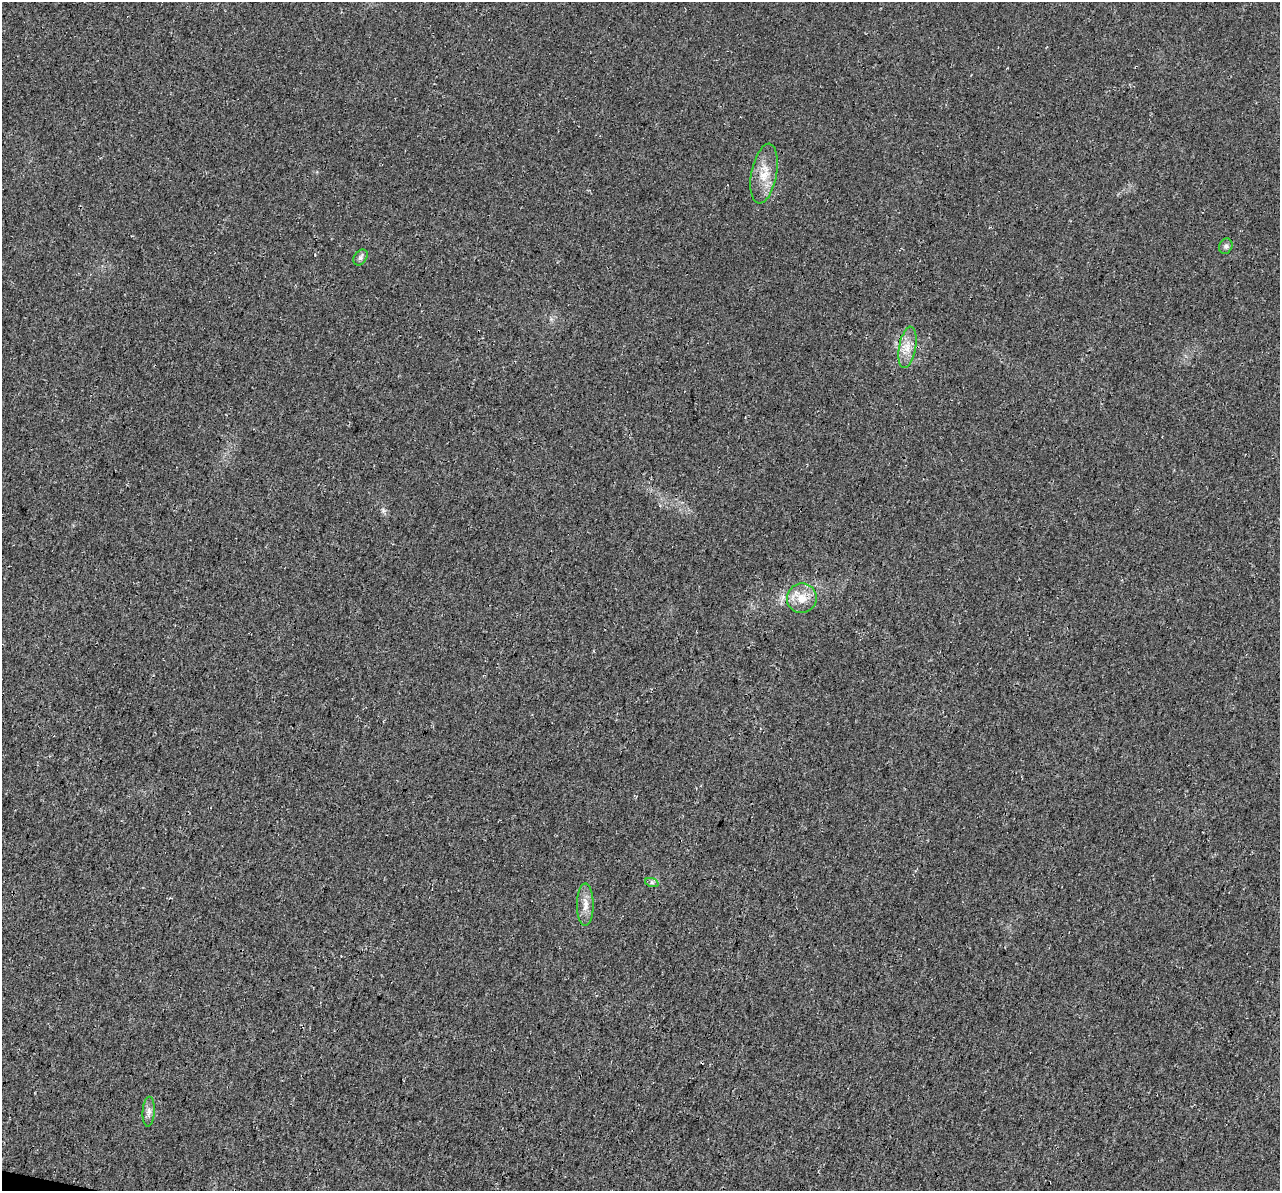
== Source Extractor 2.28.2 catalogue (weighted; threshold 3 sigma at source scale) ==
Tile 7 of 4 x 4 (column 3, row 2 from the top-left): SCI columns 2581-3858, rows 2719-3907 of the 5152 x 5375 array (HDU 1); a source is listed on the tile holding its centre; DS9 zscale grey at full resolution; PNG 1282 x 1193 px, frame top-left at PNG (2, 2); each listed source drawn as its Kron ellipse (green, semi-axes under 4 px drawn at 4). Shown black and unused: <1% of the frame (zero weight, under 3 of 4 exposures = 5% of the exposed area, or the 3 px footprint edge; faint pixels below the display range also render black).
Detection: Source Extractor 2.28.2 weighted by HDU 2 'WHT'; one run over the whole footprint, this tile lists its part. Background 0.0162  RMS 0.0068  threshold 0.0305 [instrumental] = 3 sigma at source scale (4.5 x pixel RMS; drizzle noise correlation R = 1.50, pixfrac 1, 0.0396/0.0396 arcsec/px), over >= 5 px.
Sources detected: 9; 1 cosmic-ray / hot-pixel residue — neither listed nor drawn; the other 8 listed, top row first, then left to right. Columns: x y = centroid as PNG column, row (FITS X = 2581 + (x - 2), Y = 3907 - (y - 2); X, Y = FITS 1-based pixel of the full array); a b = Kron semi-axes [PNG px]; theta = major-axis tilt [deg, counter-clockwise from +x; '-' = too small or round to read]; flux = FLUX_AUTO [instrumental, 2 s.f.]
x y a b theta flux
764 174 30 12 79 13
1226 246 8 6 65 1.9
360 257 8 6 54 1.8
907 347 21 8 80 8.1
802 598 15 14 - 10
652 883 7 4 -18 1.3
585 905 21 8 -90 6.6
149 1112 15 6 87 3.4